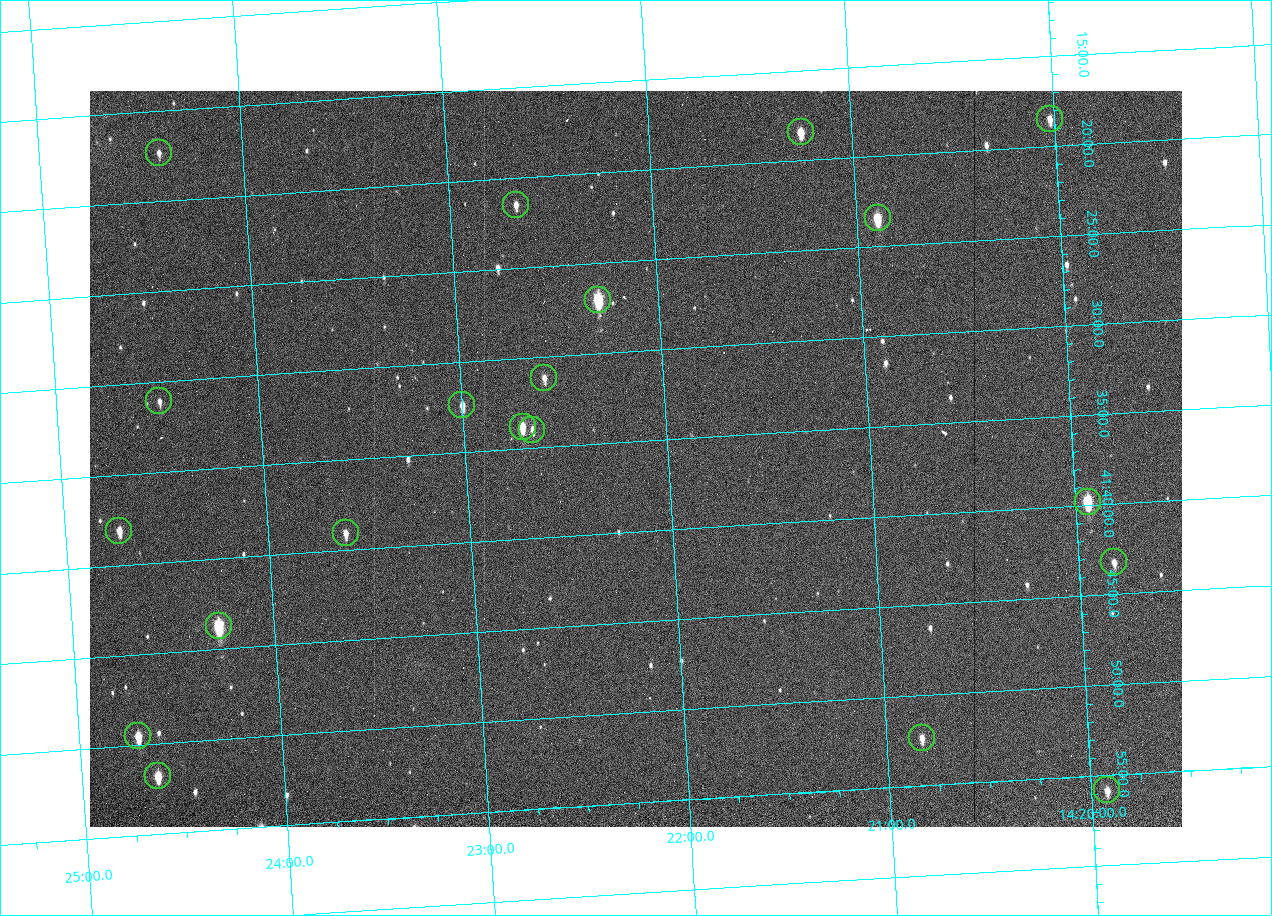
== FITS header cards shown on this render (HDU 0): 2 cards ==
NAXIS1  =                 1092
NAXIS2  =                  736

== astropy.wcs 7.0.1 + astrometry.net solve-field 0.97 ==
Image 1092 x 736 px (HDU 0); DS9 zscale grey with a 90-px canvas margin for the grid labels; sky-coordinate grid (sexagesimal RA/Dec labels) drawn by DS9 from the SOLVED WCS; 20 Tycho-2 reference stars matched to detected sources circled (green)
Header WCS: none
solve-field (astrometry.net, Tycho-2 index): SOLVED blind (the file carries no WCS)
Solved WCS: RA---TAN-SIP/DEC--TAN-SIP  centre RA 14:22:10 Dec +41:36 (215.54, +41.60 deg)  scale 3.33 arcsec/px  FOV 60.6' x 40.8'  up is -176 deg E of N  parity flipped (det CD > 0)
(file carries no celestial WCS; the grid is the blind solution)
Tycho-2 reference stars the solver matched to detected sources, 20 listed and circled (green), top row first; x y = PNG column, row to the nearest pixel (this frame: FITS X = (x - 90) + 1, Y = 736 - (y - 91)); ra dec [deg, ICRS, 3 dp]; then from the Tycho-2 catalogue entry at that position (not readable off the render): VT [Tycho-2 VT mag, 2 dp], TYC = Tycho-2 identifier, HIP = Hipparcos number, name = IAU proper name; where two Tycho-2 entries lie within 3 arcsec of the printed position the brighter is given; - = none
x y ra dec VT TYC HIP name
1050 119 215.006 +41.309 11.67 3038-298-1 - -
801 132 215.313 +41.307 10.54 3038-302-1 - -
159 153 216.103 +41.289 12.07 3038-286-1 - -
516 205 215.668 +41.358 11.71 3038-531-1 - -
878 218 215.224 +41.391 9.78 3038-588-1 - -
598 300 215.574 +41.451 8.73 3038-566-1 70240 -
544 378 215.647 +41.519 11.59 3038-488-1 - -
159 401 216.123 +41.518 12.02 3038-258-1 - -
462 405 215.750 +41.540 11.12 3038-479-1 - -
523 427 215.677 +41.563 10.23 3038-459-1 - -
532 430 215.666 +41.567 11.76 3038-461-1 - -
1088 502 214.985 +41.663 9.23 3038-464-1 - -
119 531 216.183 +41.635 11.01 3038-413-1 - -
346 533 215.904 +41.651 11.40 3038-603-1 - -
1114 562 214.956 +41.721 12.00 3038-491-1 - -
219 626 216.068 +41.729 8.81 3038-334-1 70409 -
138 736 216.177 +41.826 10.45 3038-108-1 - -
922 738 215.206 +41.873 11.51 3038-538-1 - -
158 776 216.156 +41.863 10.20 3038-555-1 - -
1107 790 214.980 +41.931 11.35 3038-237-1 - -